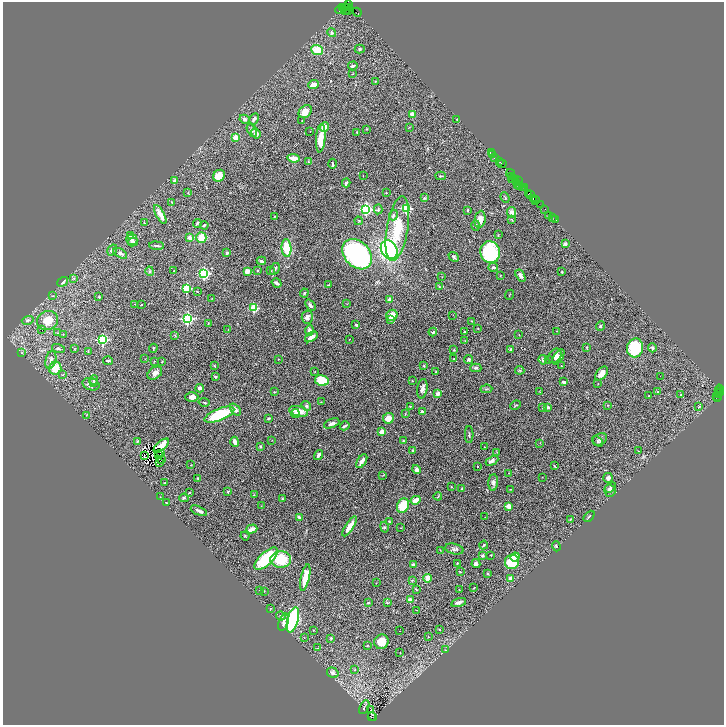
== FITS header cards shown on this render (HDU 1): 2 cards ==
NAXIS1  =                 1443
NAXIS2  =                 1446

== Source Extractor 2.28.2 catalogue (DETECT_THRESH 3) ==
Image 1443 x 1446 px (HDU 1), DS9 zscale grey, zoomed out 1/2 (1 PNG px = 2 x 2 image px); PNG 726 x 727 px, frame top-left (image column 2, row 1446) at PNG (3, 2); each listed source drawn as its Kron ellipse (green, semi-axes under 4 px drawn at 4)
Background 2.56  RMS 0.063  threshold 0.19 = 3 sigma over >= 5 px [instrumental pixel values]
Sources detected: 405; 57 cannot appear on this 1/2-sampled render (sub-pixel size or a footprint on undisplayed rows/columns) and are neither listed nor drawn; the other 348 listed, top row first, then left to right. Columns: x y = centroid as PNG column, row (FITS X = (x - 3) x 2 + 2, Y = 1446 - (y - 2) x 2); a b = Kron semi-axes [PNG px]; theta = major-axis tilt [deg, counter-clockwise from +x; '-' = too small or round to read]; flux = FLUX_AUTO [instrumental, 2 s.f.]
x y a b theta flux
349 4 3 1 - 77
344 7 2 1 - 110
342 8 4 1 - 240
348 8 2 1 - 210
346 9 6 2 64 710
340 10 4 2 - 570
349 11 4 3 - 670
357 12 5 1 - 370
332 33 4 3 - 22
360 49 5 4 - 16
317 50 6 5 - 250
353 66 5 3 - 22
352 74 2 2 - 4.8
376 81 3 3 - 9
313 85 5 4 - 67
305 112 7 5 45 120
412 114 2 2 - 240
244 119 5 4 - 44
254 119 6 3 60 33
457 119 3 2 - 13
302 120 2 1 - 3.9
324 127 5 4 - 130
409 127 3 2 - 5.7
367 129 3 2 - 5.2
252 130 7 4 -63 26
310 131 2 1 - 3.6
357 132 3 2 - 9.8
256 133 5 3 - 81
236 138 2 2 - 270
321 138 14 4 85 210
491 153 2 1 - 150
493 154 3 1 - 130
293 158 6 3 -8 140
495 158 3 1 - 540
308 162 4 3 - 9.8
499 162 4 2 - 380
332 164 5 2 - 13
502 164 5 2 - 170
510 173 4 1 - 160
219 176 6 5 - 160
363 176 2 1 - 4
441 176 5 2 - 14
512 176 3 2 - 1100
512 178 5 3 - 630
515 179 3 2 - 510
175 180 2 2 - 89
518 181 3 1 - 420
516 182 2 1 - 150
346 183 4 3 - 38
518 184 4 1 - 1100
520 185 4 1 - 370
522 188 3 1 - 380
524 188 2 1 - 240
188 193 3 2 - 5.5
386 193 2 2 - 22
529 194 3 1 - 330
531 194 2 1 - 270
425 198 4 3 - 9.7
505 198 5 2 - 12
533 198 3 1 - 180
535 199 2 1 - 250
536 201 3 1 - 300
172 202 3 2 - 5.7
541 204 2 1 - 140
406 208 3 3 - 1300
366 209 3 3 - 2600
378 209 5 3 - 14
545 209 2 1 - 110
468 210 3 2 - 14
512 212 5 4 - 55
160 214 10 3 -62 120
393 215 5 4 - 22
274 216 2 2 - 6.6
548 216 2 2 - 5.8
553 217 2 1 - 79
480 219 8 5 80 110
512 220 4 2 - 6.9
556 220 3 1 - 32
359 221 4 3 - 9.4
144 223 2 2 - 14
197 223 4 2 - 21
204 225 4 2 - 23
476 225 5 3 - 19
397 229 33 10 80 450
498 235 3 2 - 8.8
131 236 3 3 - 92
190 238 4 3 - 66
201 238 5 5 - 200
132 240 5 5 - 32
133 242 5 3 - 20
565 244 3 3 - 46
157 246 7 2 -6 21
287 248 9 5 -85 320
112 250 6 4 57 35
389 250 10 8 -61 1800
490 252 11 9 -72 1000
120 253 7 4 -30 31
227 253 3 2 - 36
357 254 17 12 -47 3200
454 257 5 3 - 22
261 261 4 3 - 34
493 267 5 3 - 22
275 269 6 3 59 31
150 271 5 3 - 17
174 271 2 2 - 5.9
247 271 3 3 - 77
257 271 3 3 - 8.6
271 271 3 2 - 6.4
562 272 2 2 - 14
204 273 3 3 - 1900
500 275 2 2 - 5
520 276 6 3 -57 41
442 277 2 1 - 4.2
74 278 4 3 - 18
63 282 6 4 38 29
277 283 5 2 - 45
328 285 3 2 - 6.2
439 286 3 2 - 9.4
186 288 3 3 - 1300
197 291 2 2 - 5.3
304 293 4 3 - 12
509 295 5 1 - 4.7
52 296 4 2 - 7.1
99 297 3 3 - 18
212 299 2 1 - 4.4
390 299 2 2 - 150
135 304 2 2 - 4.5
347 304 2 2 - 4.8
141 305 2 2 - 9.5
310 305 6 4 -52 33
254 308 3 3 - 740
392 315 6 5 - 110
453 315 2 1 - 3.4
307 317 6 5 - 61
187 319 3 3 - 2800
28 320 6 4 14 32
391 320 4 3 - 14
47 321 11 9 27 210
471 321 3 2 - 5.9
208 323 2 2 - 6.1
356 325 4 3 - 20
601 326 4 3 - 18
478 328 3 2 - 7.9
42 330 2 1 - 33
228 330 3 2 - 6.1
309 330 5 4 - 62
465 331 3 2 - 6.9
557 331 2 2 - 10
433 332 4 3 - 16
57 333 3 2 - 7
63 334 3 2 - 7.5
519 334 3 2 - 3.9
175 335 3 3 - 9.8
311 337 7 3 35 97
349 339 2 2 - 6
103 340 3 3 - 1700
465 341 3 2 - 5.3
587 347 4 3 - 6.7
153 348 4 2 - 11
635 348 9 8 - 610
652 348 4 3 - 27
58 349 6 3 -16 21
75 349 3 2 - 6.8
510 349 3 2 - 18
454 350 3 2 - 9.6
88 351 3 2 - 6.3
21 353 3 2 - 4.9
555 356 8 5 56 53
558 357 8 4 57 60
145 359 2 2 - 3.9
278 359 2 2 - 6.2
454 359 3 3 - 7.8
468 359 5 3 - 19
51 360 9 5 76 52
543 360 4 3 - 28
548 360 3 2 - 7.9
108 361 5 2 - 22
154 361 3 2 - 5.7
162 362 3 2 - 9.2
214 366 2 2 - 9.9
424 366 3 3 - 8.4
561 366 3 2 - 5
55 368 6 6 - 240
476 368 5 4 - 26
520 370 5 3 - 14
315 372 2 2 - 4.1
436 372 3 3 - 9.6
155 373 8 5 34 55
602 373 8 5 52 66
62 375 3 2 - 5.1
660 376 2 1 - 7.6
215 377 2 2 - 21
94 380 5 3 - 27
322 380 7 5 -12 300
412 381 2 2 - 5.4
564 382 3 2 - 28
94 383 3 2 - 9.1
91 384 8 6 -18 63
598 384 3 2 - 4.9
200 388 4 3 - 39
422 389 10 5 82 58
486 389 6 3 5 16
719 389 4 1 - 200
718 391 2 2 - 270
274 392 3 2 - 7.3
540 392 4 2 - 6.9
658 392 3 2 - 6.1
720 393 4 2 - 510
438 394 4 4 - 52
718 394 4 3 - 1300
681 395 3 2 - 7.4
649 396 2 2 - 11
717 396 2 1 - 150
192 397 6 5 - 72
717 398 4 2 - 330
204 402 5 2 - 12
321 402 2 2 - 4.8
516 405 5 2 - 10
608 405 2 2 - 7.1
306 406 5 4 - 22
410 406 3 2 - 9.8
699 406 2 2 - 12
548 407 2 2 - 84
542 408 3 1 - 4.4
235 409 7 4 -50 50
299 411 10 5 -12 180
422 412 3 2 - 36
295 414 4 4 - 69
405 414 3 2 - 6.5
86 415 3 2 - 6
219 415 16 6 22 650
268 418 3 2 - 15
388 418 5 5 - 130
332 423 8 4 23 41
345 426 5 2 - 23
382 432 3 2 - 280
469 435 8 2 89 17
600 439 7 5 31 31
272 440 2 1 - 3.6
137 441 3 3 - 9.3
404 441 3 3 - 13
597 441 6 3 -47 18
235 442 5 3 - 63
540 443 2 2 - 4.2
161 446 9 4 40 160
260 446 3 2 - 13
485 447 2 2 - 6.2
413 451 4 2 - 11
639 451 2 2 - 3.6
497 452 2 1 - 3.7
160 454 2 1 - 7
144 455 3 1 - 9.2
159 455 2 1 - 4.5
319 455 5 3 - 49
162 460 2 1 - 5.2
362 461 8 3 58 67
492 461 7 4 27 57
159 463 2 2 - 11
191 465 2 2 - 7.1
478 466 2 2 - 7.4
554 466 3 2 - 10
416 470 4 4 - 48
509 473 2 2 - 8.7
383 475 3 2 - 5.9
542 477 2 1 - 3.1
198 478 4 3 - 13
608 478 5 4 - 43
493 482 8 4 86 38
164 483 2 2 - 8.7
451 487 3 2 - 8.5
610 487 6 4 38 25
462 489 4 2 - 12
510 489 4 2 - 7.2
610 491 6 5 - 31
228 492 3 2 - 11
189 493 3 3 - 9.1
254 495 2 1 - 3.8
438 496 4 2 - 9.1
160 497 3 2 - 3.3
184 498 4 3 - 13
282 499 2 2 - 11
416 500 5 3 - 250
166 502 2 2 - 4.8
261 506 2 2 - 3.8
403 506 7 6 - 260
508 506 2 2 - 260
199 511 9 3 -24 41
589 516 6 2 47 12
299 517 4 2 - 24
485 517 2 1 - 2.6
570 519 3 2 - 6.1
389 522 3 2 - 12
350 526 11 3 57 140
384 527 5 4 - 17
401 528 2 1 - 3
252 529 5 3 - 73
245 536 4 2 - 9.2
483 545 4 2 - 11
556 546 5 3 - 15
454 549 9 5 -14 34
440 550 3 1 - 7.7
483 555 4 3 - 18
491 555 2 2 - 6.2
515 557 4 4 - 130
266 559 15 6 43 570
281 559 10 8 -5 440
512 562 7 7 - 390
457 563 3 2 - 11
476 564 5 3 - 37
414 565 4 3 - 43
460 572 3 2 - 14
487 573 4 3 - 9.1
305 577 13 4 77 230
428 578 4 4 - 120
510 578 2 2 - 120
412 580 3 3 - 10
376 583 2 2 - 4
474 588 4 2 - 7.3
416 589 3 2 - 11
259 590 2 2 - 3.6
459 590 2 2 - 5.4
264 591 3 2 - 4.7
410 600 2 2 - 190
459 602 8 3 16 46
368 603 3 2 - 7.6
387 603 4 2 - 10
270 609 4 3 - 7.5
417 610 4 2 - 6.5
281 616 5 3 - 18
293 620 13 5 75 2100
283 622 9 5 72 46
440 629 2 2 - 8.9
313 630 3 2 - 7.1
399 631 2 1 - 5.9
428 637 3 2 - 5.5
304 638 2 1 - 3.6
331 638 2 2 - 20
381 642 7 7 - 190
367 645 3 2 - 7.1
318 648 2 2 - 4.1
445 650 3 2 - 6.5
400 652 2 2 - 3.8
355 670 3 2 - 8.6
333 673 6 5 - 42
364 707 7 3 62 20
370 710 2 1 - 12
373 716 5 2 - 370
371 717 3 1 - 270
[57 sub-pixel or undisplayed-footprint detections neither listed nor drawn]